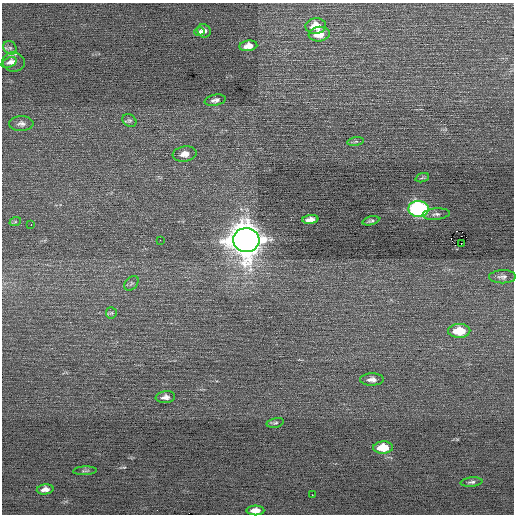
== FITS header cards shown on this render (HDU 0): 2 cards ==
NAXIS1  =                  512 / Axis length
NAXIS2  =                  512 / Axis length

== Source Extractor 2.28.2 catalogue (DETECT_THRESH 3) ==
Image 512 x 512 px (HDU 0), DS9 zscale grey, 1 PNG px = 1 image px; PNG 516 x 516 px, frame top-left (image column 1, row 512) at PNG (2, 3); each listed source drawn as its Kron ellipse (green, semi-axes under 4 px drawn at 4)
Background 0.17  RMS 0.73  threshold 2.18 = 3 sigma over >= 5 px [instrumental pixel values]
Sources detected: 36; all 36 listed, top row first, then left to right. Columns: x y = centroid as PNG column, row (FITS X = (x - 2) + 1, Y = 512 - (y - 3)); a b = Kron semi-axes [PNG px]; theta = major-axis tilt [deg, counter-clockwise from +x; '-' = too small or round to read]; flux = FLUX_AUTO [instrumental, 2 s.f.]
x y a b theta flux
316 26 10 8 4 750
204 31 7 6 - 290
199 32 5 4 - 130
319 34 10 7 7 590
248 46 9 5 9 390
10 48 7 6 - 130
9 62 8 5 21 150
14 62 11 9 -15 280
215 100 11 5 11 170
129 120 7 6 - 110
21 124 12 7 1 220
356 142 8 4 9 85
185 154 12 7 8 390
422 178 7 4 19 79
419 209 10 8 -2 11000
436 214 14 5 5 160
310 219 8 4 6 230
371 221 8 4 13 98
15 222 6 4 19 62
31 224 3 2 - 94
160 240 2 2 - 79
246 240 13 12 - 100000
461 244 2 2 - 220
502 277 13 6 1 200
131 283 8 5 46 110
111 313 6 5 - 80
459 331 11 7 1 1300
372 379 12 6 1 240
165 397 10 6 6 220
275 423 9 4 13 89
383 448 10 6 1 1200
85 471 12 2 3 67
472 482 11 4 6 130
45 489 8 5 6 260
312 495 2 2 - 150
255 510 9 5 0 350